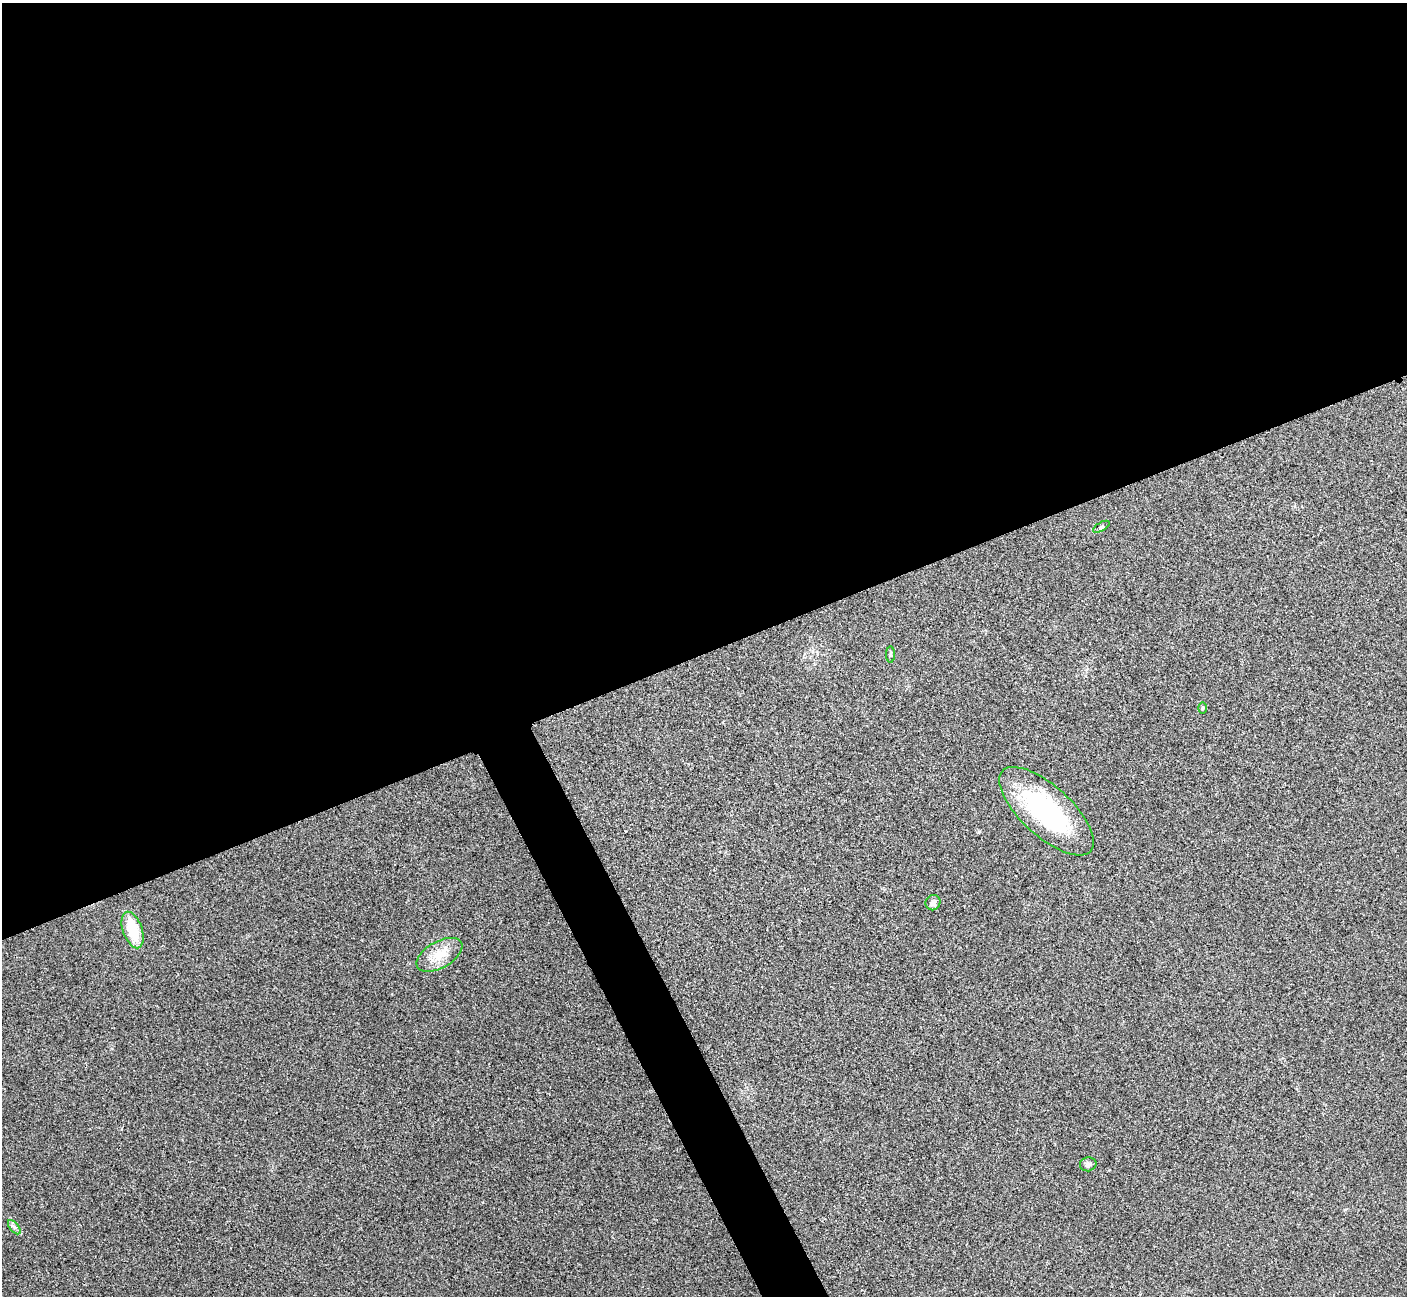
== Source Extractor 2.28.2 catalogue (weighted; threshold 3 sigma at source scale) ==
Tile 2 of 4 x 4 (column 2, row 1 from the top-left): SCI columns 1411-2815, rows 4038-5331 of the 5633 x 5621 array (HDU 1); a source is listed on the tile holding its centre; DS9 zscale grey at full resolution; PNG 1409 x 1298 px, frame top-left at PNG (2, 3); each listed source drawn as its Kron ellipse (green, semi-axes under 4 px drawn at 4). Shown black and unused: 52% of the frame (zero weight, under 3 of 4 exposures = <1% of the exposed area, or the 3 px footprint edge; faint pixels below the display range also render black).
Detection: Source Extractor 2.28.2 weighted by HDU 2 'WHT'; one run over the whole footprint, this tile lists its part. Background 0.0382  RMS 0.006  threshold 0.0272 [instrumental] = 3 sigma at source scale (4.5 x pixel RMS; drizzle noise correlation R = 1.50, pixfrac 1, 0.05/0.05 arcsec/px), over >= 5 px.
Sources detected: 9; all 9 listed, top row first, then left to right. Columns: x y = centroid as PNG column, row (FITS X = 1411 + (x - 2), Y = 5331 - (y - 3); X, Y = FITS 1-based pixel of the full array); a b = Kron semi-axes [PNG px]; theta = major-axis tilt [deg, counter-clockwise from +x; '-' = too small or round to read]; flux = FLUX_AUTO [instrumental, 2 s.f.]
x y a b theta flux
1101 527 9 3 30 1
890 655 8 4 90 0.9
1202 708 6 4 89 0.71
1047 811 60 25 -42 83
933 903 8 7 - 3.2
133 930 19 9 -71 21
439 955 25 13 29 11
1088 1164 8 7 - 2
14 1227 8 4 -53 1.5